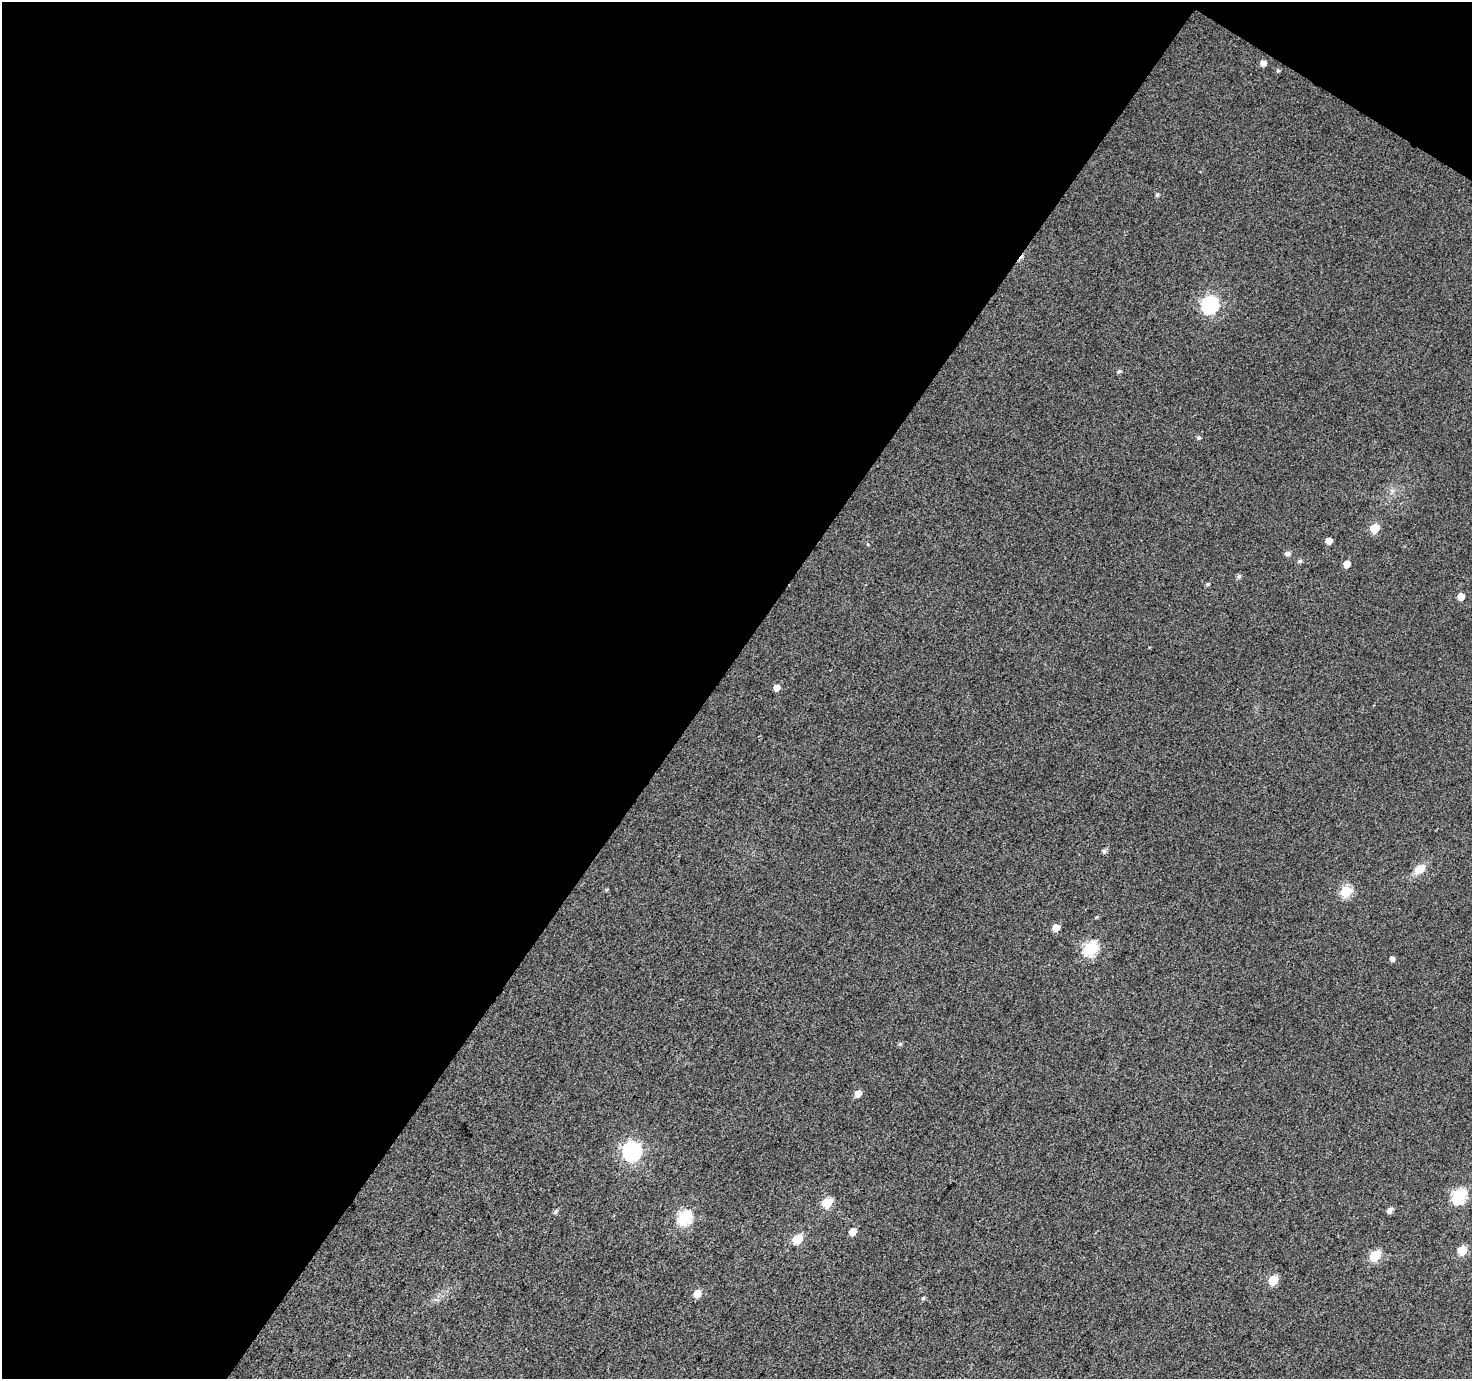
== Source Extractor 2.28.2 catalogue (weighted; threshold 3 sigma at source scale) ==
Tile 1 of 2 x 2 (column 1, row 1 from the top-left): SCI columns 2-1471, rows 1495-2871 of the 2942 x 2970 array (HDU 1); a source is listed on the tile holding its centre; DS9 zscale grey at full resolution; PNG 1474 x 1381 px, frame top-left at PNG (2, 2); no overlay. Shown black and unused: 50% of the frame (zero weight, under 3 of 4 exposures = <1% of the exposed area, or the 3 px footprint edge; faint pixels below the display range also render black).
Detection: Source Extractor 2.28.2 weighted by HDU 2 'WHT'; one run over the whole footprint, this tile lists its part. Background 0.0404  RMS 0.011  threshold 0.0493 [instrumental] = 3 sigma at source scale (4.5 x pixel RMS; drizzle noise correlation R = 1.50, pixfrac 1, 0.0396/0.0396 arcsec/px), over >= 5 px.
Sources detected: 38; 1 cosmic-ray / hot-pixel residue — not listed; the other 37 listed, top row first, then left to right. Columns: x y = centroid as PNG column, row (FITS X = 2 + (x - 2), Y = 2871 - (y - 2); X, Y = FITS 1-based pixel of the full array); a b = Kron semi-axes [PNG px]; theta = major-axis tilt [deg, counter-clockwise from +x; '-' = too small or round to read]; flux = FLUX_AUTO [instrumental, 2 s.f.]
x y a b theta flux
1263 63 5 5 - 6.9
1278 71 5 4 - 1.8
1157 195 5 4 - 1.9
1210 305 7 7 - 260
1119 371 5 4 - 2.1
1199 438 5 4 - 2.1
1374 528 6 5 - 31
1329 541 5 5 - 8.6
1288 553 5 5 - 4.2
1300 561 6 4 15 2.2
1347 564 5 5 - 10
1239 576 6 5 - 2.6
1208 584 5 4 - 1.7
1461 597 5 5 - 11
777 688 5 5 - 7.6
1104 851 5 5 - 2.6
1419 869 15 10 32 12
1346 891 6 6 - 75
1096 917 5 3 - 0.93
1056 928 5 5 - 14
1090 948 7 6 - 140
1392 959 5 4 - 4.1
900 1044 5 5 - 1.6
858 1094 6 5 - 8.9
632 1151 7 7 - 360
1459 1196 7 6 - 150
827 1203 6 5 - 40
1390 1210 5 5 - 5.6
556 1211 6 5 - 2.2
685 1217 7 6 - 140
853 1232 5 5 - 11
798 1239 6 5 - 46
1462 1250 6 5 - 32
1375 1256 6 5 - 56
1273 1280 6 5 - 35
697 1294 6 5 - 13
923 1298 5 4 - 1.7